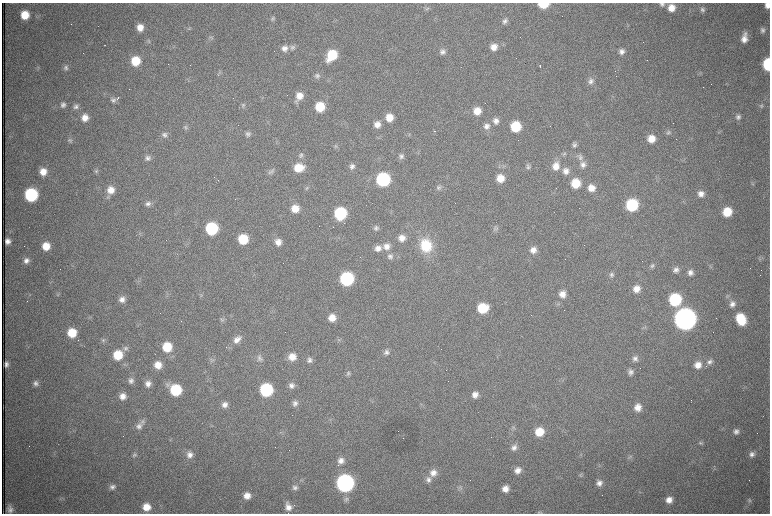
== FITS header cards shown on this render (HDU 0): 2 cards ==
NAXIS1  =                 1536 /fastest changing axis
NAXIS2  =                 1023 /next to fastest changing axis

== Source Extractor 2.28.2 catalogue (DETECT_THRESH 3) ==
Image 1536 x 1023 px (HDU 0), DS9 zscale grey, zoomed out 1/2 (1 PNG px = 2 x 2 image px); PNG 772 x 516 px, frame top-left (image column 1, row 1022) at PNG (2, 3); no overlay
Background 984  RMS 15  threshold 45.6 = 3 sigma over >= 5 px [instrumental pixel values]
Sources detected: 248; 63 cannot appear on this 1/2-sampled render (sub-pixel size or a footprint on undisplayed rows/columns) and are not listed; the other 185 listed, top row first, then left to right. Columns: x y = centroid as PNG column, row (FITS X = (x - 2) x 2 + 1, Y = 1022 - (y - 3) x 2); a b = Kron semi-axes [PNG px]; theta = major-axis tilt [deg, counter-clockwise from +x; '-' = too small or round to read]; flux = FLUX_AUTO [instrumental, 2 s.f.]
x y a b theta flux
543 4 7 5 0 1.1e+05
662 4 8 6 -1 1.1e+04
767 5 6 5 - 2.0e+04
671 8 8 7 - 3.5e+04
427 9 7 4 41 6.4e+03
702 10 7 6 - 9.6e+03
25 15 8 7 - 6.6e+04
272 18 7 6 - 7.0e+03
505 21 8 7 - 1.3e+04
140 27 7 6 - 3.1e+04
189 29 4 3 - 3.4e+03
763 30 7 6 - 1.1e+04
210 37 5 3 - 4.8e+03
744 38 11 6 78 2.9e+04
149 41 5 4 - 4.6e+03
292 47 8 7 - 1.1e+04
494 47 8 8 - 3.1e+04
284 48 8 7 - 1.9e+04
443 52 8 7 - 1.4e+04
622 52 7 6 - 1.6e+04
332 55 10 7 52 1.3e+05
135 61 8 8 - 8.9e+04
768 64 8 5 -88 2.1e+05
190 65 2 1 - 9.9e+04
540 66 2 2 - 5.9e+03
38 67 4 2 - 2.0e+03
66 68 7 6 - 1.0e+04
219 73 6 3 -29 4.3e+03
317 76 7 6 - 9.1e+03
188 79 5 3 - 3.5e+03
591 81 9 7 62 1.5e+04
299 96 9 7 66 3.6e+04
118 98 4 2 - 5.0e+03
113 100 8 6 55 1.1e+04
63 105 7 6 - 1.2e+04
243 105 6 5 - 6.5e+03
76 107 7 6 - 1.1e+04
320 107 8 7 - 9.4e+04
761 107 6 4 -8 6.0e+03
477 111 8 8 - 4.4e+04
389 117 8 8 - 4.4e+04
738 117 7 7 - 1.2e+04
85 118 7 7 - 3.0e+04
496 121 9 8 - 2.0e+04
377 124 8 8 - 2.4e+04
486 126 10 9 - 2.1e+04
185 127 7 6 - 9.0e+03
516 127 8 7 - 1.4e+05
434 131 3 2 - 3.4e+03
668 132 7 6 - 7.3e+03
248 134 7 6 - 9.9e+03
164 135 8 8 - 1.3e+04
651 139 8 8 - 4.6e+04
70 140 7 5 -7 6.5e+03
574 145 7 6 - 1.0e+04
335 146 6 3 -22 4.7e+03
564 154 8 5 64 7.8e+03
301 155 7 7 - 9.6e+03
401 156 7 6 - 1.0e+04
580 157 9 7 -50 1.3e+04
147 158 8 7 - 1.3e+04
583 165 9 7 78 1.8e+04
352 166 7 6 - 1.3e+04
556 166 12 9 75 3.9e+04
528 167 7 6 - 8.5e+03
299 168 9 8 - 7.3e+04
96 171 6 5 - 6.4e+03
271 171 10 5 28 9.3e+03
566 171 9 8 - 2.2e+04
43 172 7 7 - 3.6e+04
500 178 8 8 - 4.4e+04
383 179 8 8 - 4.9e+05
218 180 2 1 - 1.6e+03
576 183 8 8 - 8.6e+04
753 184 3 3 - 3.5e+03
439 187 7 6 - 8.9e+03
307 188 7 4 14 6.0e+03
591 188 8 8 - 3.6e+04
111 190 9 8 - 3.9e+04
701 194 8 8 - 2.1e+04
31 195 8 8 - 3.7e+05
148 204 8 7 - 1.4e+04
632 205 8 8 - 2.6e+05
295 208 8 7 - 4.8e+04
727 212 8 8 - 8.7e+04
340 213 8 8 - 2.8e+05
319 226 2 1 - 2.0e+03
211 228 8 8 - 2.9e+05
376 228 7 6 - 8.9e+03
495 229 9 5 77 8.8e+03
141 234 7 3 -54 3.8e+03
402 238 8 8 - 2.6e+04
243 239 8 7 - 1.1e+05
8 241 5 5 - 1.6e+04
278 242 8 8 - 2.5e+04
426 245 16 14 -69 1.2e+05
46 246 7 7 - 5.0e+04
387 246 9 8 - 2.7e+04
378 248 8 7 - 2.0e+04
533 250 8 8 - 2.5e+04
390 256 8 8 - 1.4e+04
760 259 7 4 -1 6.5e+03
26 261 7 6 - 1.7e+04
652 266 7 6 - 7.8e+03
676 270 7 6 - 1.3e+04
690 272 7 7 - 1.6e+04
611 275 7 6 - 9.7e+03
347 279 8 8 - 4.5e+05
636 289 7 7 - 2.9e+04
167 293 4 2 - 2.6e+03
58 294 6 4 73 5.2e+03
562 294 8 8 - 2.8e+04
201 295 4 3 - 3.0e+03
728 296 6 5 - 6.6e+03
122 299 7 6 - 1.8e+04
675 300 8 8 - 2.8e+05
732 304 8 8 - 1.8e+04
482 308 9 8 - 1.2e+05
332 318 7 7 - 3.8e+04
222 319 7 5 62 7.4e+03
685 319 9 9 - 4.9e+06
741 319 11 8 -65 1.2e+05
644 327 5 3 - 4.0e+03
72 333 8 7 - 8.4e+04
237 339 11 7 42 2.6e+04
103 340 7 5 19 6.4e+03
338 340 5 4 - 4.9e+03
167 347 8 8 - 9.4e+04
126 348 7 7 - 1.0e+04
386 352 7 6 - 1.2e+04
118 355 8 8 - 9.6e+04
292 357 8 8 - 4.0e+04
260 358 9 7 -82 1.4e+04
211 359 4 3 - 4.2e+03
635 359 8 7 - 1.3e+04
309 360 7 7 - 1.2e+04
709 362 8 7 - 1.4e+04
6 364 5 3 - 1.0e+04
158 365 7 7 - 3.8e+04
698 365 8 8 - 3.0e+04
630 372 7 6 - 1.2e+04
348 374 7 6 - 7.7e+03
131 381 7 6 - 1.2e+04
36 383 7 6 - 1.2e+04
148 384 7 6 - 1.8e+04
291 385 7 7 - 1.4e+04
176 390 9 8 - 2.0e+05
266 390 8 8 - 3.6e+05
475 395 7 7 - 2.3e+04
123 396 8 7 - 2.6e+04
372 401 4 2 - 2.7e+03
295 403 7 7 - 1.3e+04
225 404 7 7 - 1.8e+04
638 407 8 7 - 3.1e+04
142 422 9 7 59 1.3e+04
139 426 10 8 44 1.7e+04
513 427 5 3 - 4.2e+03
736 431 7 6 - 1.3e+04
539 432 8 8 - 7.0e+04
403 438 2 1 - 6.7e+02
701 443 7 5 3 6.2e+03
514 447 9 7 49 1.5e+04
752 454 8 7 - 1.5e+04
134 455 7 6 - 8.7e+03
190 455 8 8 - 2.1e+04
629 457 8 4 21 6.2e+03
341 460 8 7 - 2.1e+04
518 470 7 6 - 2.2e+04
433 473 9 9 - 2.8e+04
581 474 6 3 33 4.7e+03
429 480 8 8 - 1.6e+04
345 483 9 9 - 1.6e+06
599 483 7 6 - 1.7e+04
112 487 7 7 - 1.2e+04
295 488 8 7 - 1.2e+04
460 489 7 2 -23 4.0e+03
505 489 7 7 - 2.8e+04
247 496 7 7 - 3.0e+04
346 499 8 7 - 1.0e+04
669 500 7 6 - 2.7e+04
749 500 7 6 - 8.6e+03
146 507 7 7 - 4.8e+04
288 507 9 6 -74 2.4e+04
10 509 6 5 - 1.4e+04
540 513 7 3 1 4.1e+03
At the frame edge (FLAGS 8, measured only in part): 5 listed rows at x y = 543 4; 662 4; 767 5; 768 64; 540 513
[63 sub-pixel or undisplayed-footprint detections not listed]